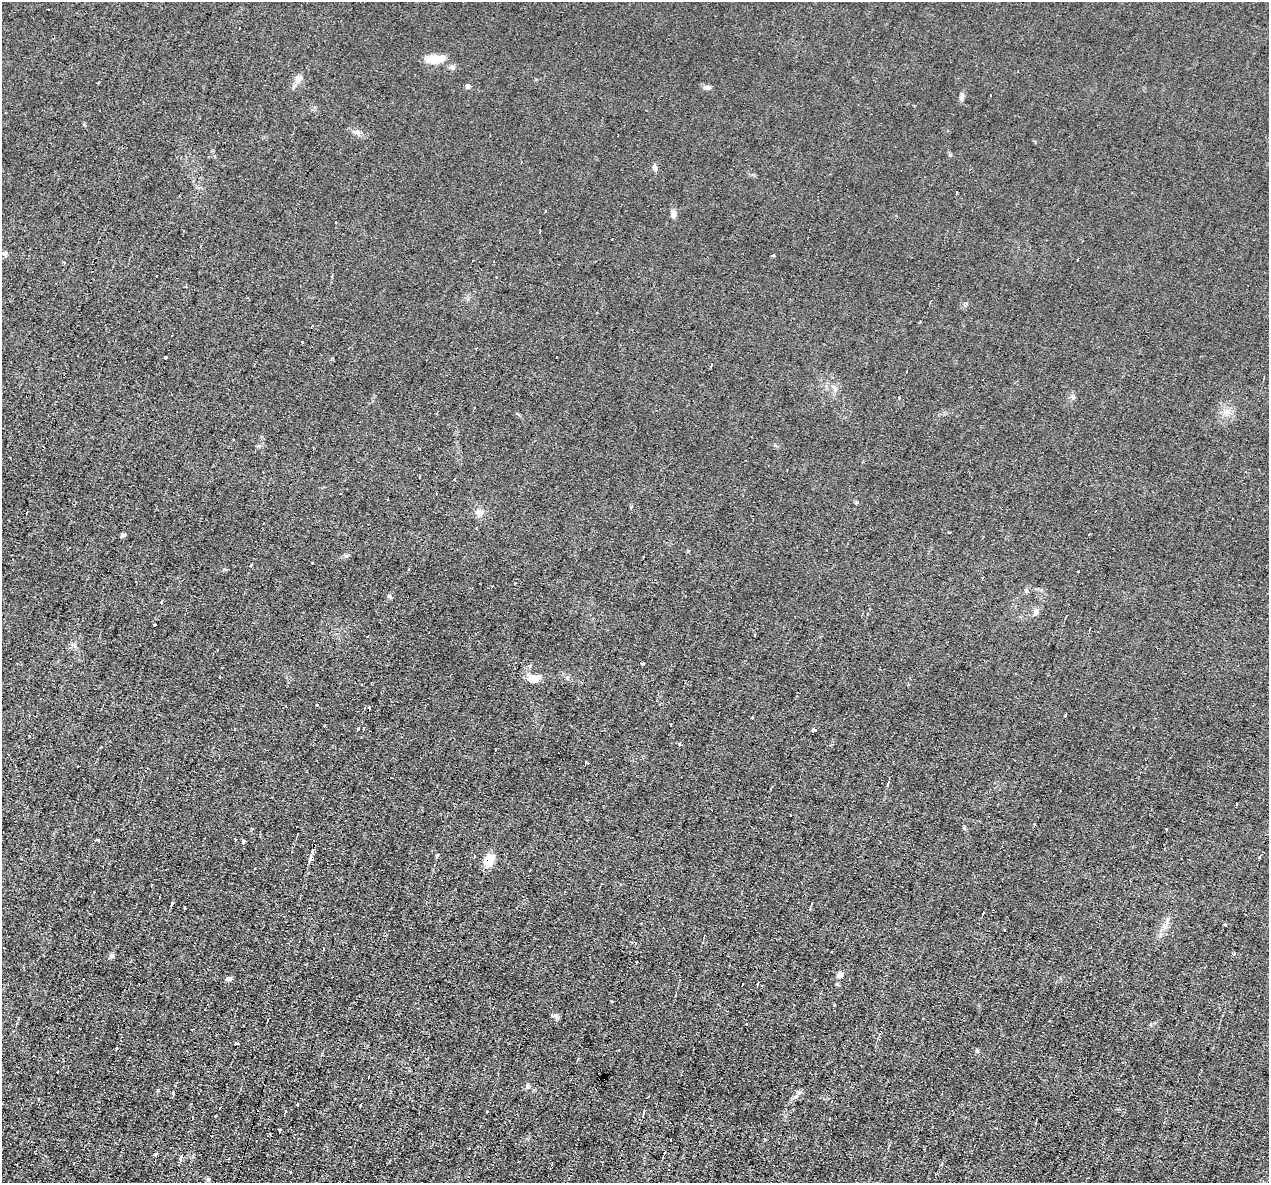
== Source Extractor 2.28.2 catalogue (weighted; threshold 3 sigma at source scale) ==
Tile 7 of 4 x 4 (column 3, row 2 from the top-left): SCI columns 2537-3803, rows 2609-3789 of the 5071 x 5095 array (HDU 1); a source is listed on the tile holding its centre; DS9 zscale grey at full resolution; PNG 1271 x 1185 px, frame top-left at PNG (2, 2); no overlay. Shown black and unused: <1% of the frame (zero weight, under 2 of 3 exposures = <1% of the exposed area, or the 3 px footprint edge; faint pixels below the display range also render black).
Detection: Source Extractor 2.28.2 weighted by HDU 2 'WHT'; one run over the whole footprint, this tile lists its part. Background 0.0451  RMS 0.0069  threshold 0.031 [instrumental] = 3 sigma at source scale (4.5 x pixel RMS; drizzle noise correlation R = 1.50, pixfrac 1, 0.05/0.05 arcsec/px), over >= 5 px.
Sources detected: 139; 32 cosmic-ray / hot-pixel residue — not listed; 1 inside a brighter listed object's ellipse — not listed separately; the other 106 listed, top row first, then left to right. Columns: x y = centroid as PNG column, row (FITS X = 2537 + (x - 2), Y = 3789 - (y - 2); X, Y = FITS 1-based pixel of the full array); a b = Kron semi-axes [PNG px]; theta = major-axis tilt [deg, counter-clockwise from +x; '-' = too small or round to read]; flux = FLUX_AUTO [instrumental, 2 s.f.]
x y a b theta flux
433 59 27 10 5 10
452 67 7 6 - 1.7
298 79 11 8 71 3.7
98 83 2 2 - 0.69
468 86 6 5 - 1.5
708 87 10 5 6 1.9
962 97 11 6 65 2.2
357 132 8 6 -53 2.2
654 167 8 7 - 2
957 192 4 3 - 3.2
546 211 3 3 - 0.67
673 214 12 6 -86 2.5
5 253 7 6 - 1.8
773 255 3 3 - 1.9
1077 260 3 2 - 1.1
494 261 3 2 - 0.68
64 262 3 2 - 1.6
157 276 3 2 - 0.96
496 277 3 2 - 0.75
186 286 3 2 - 0.71
966 304 4 4 - 1
302 342 3 3 - 1.1
477 348 3 2 - 0.61
166 357 3 3 - 1.2
557 357 3 2 - 0.9
711 366 3 3 - 0.94
906 372 3 3 - 1.4
835 388 10 6 -69 2.5
1073 397 7 4 72 1.3
899 398 3 3 - 2.7
1227 412 10 8 60 4.3
420 476 3 3 - 1.3
455 479 3 3 - 2.5
388 499 3 2 - 1.1
479 513 11 10 - 4.3
949 532 4 2 - 0.81
123 535 7 4 21 1.3
643 557 2 2 - 0.49
251 565 3 3 - 2.7
1078 572 3 3 - 1.7
982 577 3 3 - 1.9
515 583 2 2 - 0.67
1026 590 5 5 - 1.1
389 596 5 5 - 1.2
161 602 4 3 - 2.3
1036 611 9 7 61 2.9
155 625 3 2 - 0.75
754 634 3 3 - 1.4
74 645 9 4 -54 1.8
220 676 3 2 - 1.2
534 678 15 10 -3 8
567 678 6 4 -71 1
369 708 4 3 - 5.6
752 718 3 3 - 1.1
358 728 4 3 - 1.6
364 728 3 2 - 1.5
813 730 3 3 - 53
680 744 4 3 - 1.6
586 762 3 3 - 8.4
1237 804 3 3 - 2
1167 829 3 3 - 1.6
98 840 3 3 - 1.8
235 840 3 2 - 1.1
244 842 4 3 - 4.8
437 855 6 3 64 0.89
311 857 14 5 70 2.6
474 857 3 3 - 1.6
1260 857 3 3 - 4.5
489 860 12 8 74 14
184 908 3 3 - 3.5
983 913 3 2 - 2.1
1225 925 3 2 - 0.85
1004 930 3 2 - 0.51
704 936 3 2 - 0.5
324 949 3 2 - 0.67
112 955 7 5 -89 1.7
637 962 3 2 - 0.83
840 975 8 7 - 3.2
83 979 3 2 - 0.52
229 979 8 5 16 2.1
742 984 3 2 - 1
611 1002 3 2 - 0.55
556 1016 8 6 -62 1.9
746 1024 3 3 - 1.1
237 1043 5 3 - 4.9
116 1048 3 3 - 2.8
977 1050 6 5 - 1.1
578 1059 4 3 - 0.7
57 1072 3 3 - 1.6
175 1086 3 3 - 0.73
527 1086 7 5 67 1.8
173 1093 4 3 - 1.4
38 1099 4 2 - 0.66
361 1104 3 3 - 1.4
297 1105 2 2 - 0.73
285 1111 4 3 - 0.67
487 1112 3 2 - 0.83
192 1117 3 2 - 0.98
280 1130 3 3 - 3.1
212 1136 3 2 - 0.73
671 1140 3 2 - 2.4
284 1151 3 2 - 0.54
156 1154 4 4 - 5
181 1158 6 3 72 11
291 1172 3 2 - 0.6
208 1179 5 5 - 1
Overlapping masked pixels (flux is a lower limit): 1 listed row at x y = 489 860
Unlisted compact peaks at least as high as the median listed source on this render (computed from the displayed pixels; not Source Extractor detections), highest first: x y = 158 1090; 950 155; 346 556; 837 984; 857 502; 322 1054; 964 828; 259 446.